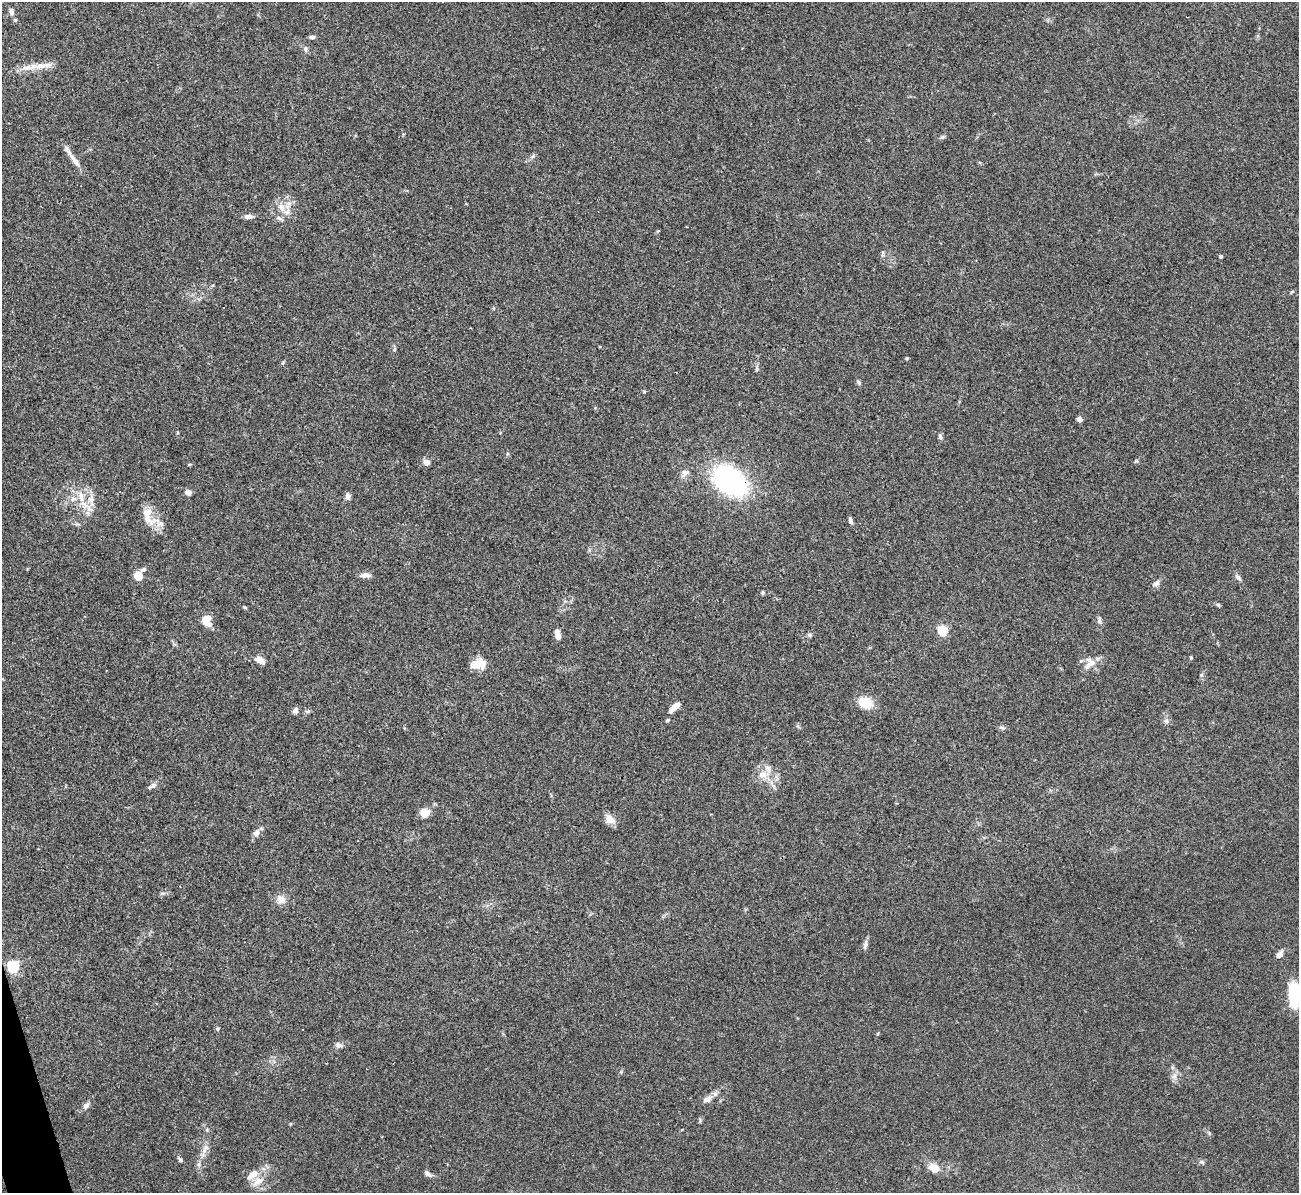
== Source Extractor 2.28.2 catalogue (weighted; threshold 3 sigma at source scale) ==
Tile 7 of 4 x 4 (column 3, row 2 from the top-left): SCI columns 2595-3891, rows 2527-3717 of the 5190 x 5175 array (HDU 1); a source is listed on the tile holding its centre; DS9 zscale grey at full resolution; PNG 1301 x 1195 px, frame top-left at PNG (2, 2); no overlay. Shown black and unused: <1% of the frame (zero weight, under 3 of 4 exposures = <1% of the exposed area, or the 3 px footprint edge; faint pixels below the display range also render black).
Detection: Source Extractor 2.28.2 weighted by HDU 2 'WHT'; one run over the whole footprint, this tile lists its part. Background 0.0751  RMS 0.0058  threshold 0.026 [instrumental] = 3 sigma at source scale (4.5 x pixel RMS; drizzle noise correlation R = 1.50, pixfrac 1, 0.05/0.05 arcsec/px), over >= 5 px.
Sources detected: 81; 6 inside a brighter listed object's ellipse — not listed separately; the other 75 listed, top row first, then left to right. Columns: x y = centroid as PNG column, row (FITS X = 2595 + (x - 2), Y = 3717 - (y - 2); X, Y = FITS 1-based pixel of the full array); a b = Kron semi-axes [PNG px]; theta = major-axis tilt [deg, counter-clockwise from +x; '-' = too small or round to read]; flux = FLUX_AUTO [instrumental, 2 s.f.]
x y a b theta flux
11 12 8 5 -77 1.9
15 20 4 4 - 0.77
312 37 6 5 - 1.6
305 49 7 5 -48 1.3
40 66 41 7 6 8.6
942 137 6 5 - 0.99
75 160 25 7 -56 5.5
281 207 14 9 -63 5.6
248 216 11 5 -2 2.5
279 218 8 5 -26 1.4
883 253 10 4 87 1.1
1221 256 3 3 - 1.2
907 358 4 4 - 0.61
283 362 5 4 - 0.7
757 369 9 4 -89 1.1
858 382 6 5 - 0.94
644 392 5 3 - 0.61
1079 419 6 5 - 2.2
940 436 9 5 -77 1.3
427 462 7 7 - 3
685 473 10 9 - 2.9
730 480 37 24 -35 100
188 492 5 4 - 6.6
348 496 10 6 -85 1.9
81 497 17 7 -79 6.1
73 499 7 6 - 1.9
91 499 8 7 - 2.9
147 516 28 12 -79 9.1
850 520 8 4 -74 1.7
143 569 8 5 24 1.5
365 575 12 6 1 3.1
138 576 9 7 -67 6.8
1238 577 10 5 -47 1.7
1156 583 10 7 41 2
763 592 5 4 - 0.74
1218 605 6 5 - 0.78
245 607 5 3 - 0.76
205 618 12 9 28 4.2
1099 619 11 5 -89 1.6
943 630 5 5 - 34
557 634 12 6 -78 3.7
809 635 6 5 - 0.95
1191 657 4 3 - 0.64
260 660 12 7 -29 4
479 664 18 11 11 7.3
1089 665 14 8 49 4.2
1201 675 5 5 - 0.72
865 702 14 10 -25 13
675 707 13 5 42 5.5
295 710 7 5 55 2.2
668 720 5 3 - 0.73
1166 721 7 6 - 1.5
1002 728 8 5 -14 1.2
763 775 12 11 - 5.8
153 785 9 7 19 2.2
425 813 10 9 - 5.8
610 819 14 9 -38 4.8
256 833 10 8 62 2.7
163 893 7 4 17 1
281 899 11 10 - 4.6
865 944 13 5 78 1.9
1280 954 11 7 51 2.4
13 966 6 5 - 67
1294 994 25 12 -87 23
217 1029 5 4 - 0.77
338 1045 10 6 -12 1.9
1174 1076 9 6 31 2.2
707 1099 12 7 25 3.5
86 1106 9 6 48 2.1
206 1148 7 4 -1 1.3
180 1160 6 5 - 1.2
1201 1162 8 5 -26 1.2
934 1168 14 10 -29 6.2
428 1174 11 6 -35 1.9
258 1181 16 11 32 6.4
Overlapping masked pixels (flux is a lower limit): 1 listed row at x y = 730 480
Isophote crosses this tile's border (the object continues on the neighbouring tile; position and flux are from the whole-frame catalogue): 1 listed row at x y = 1294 994